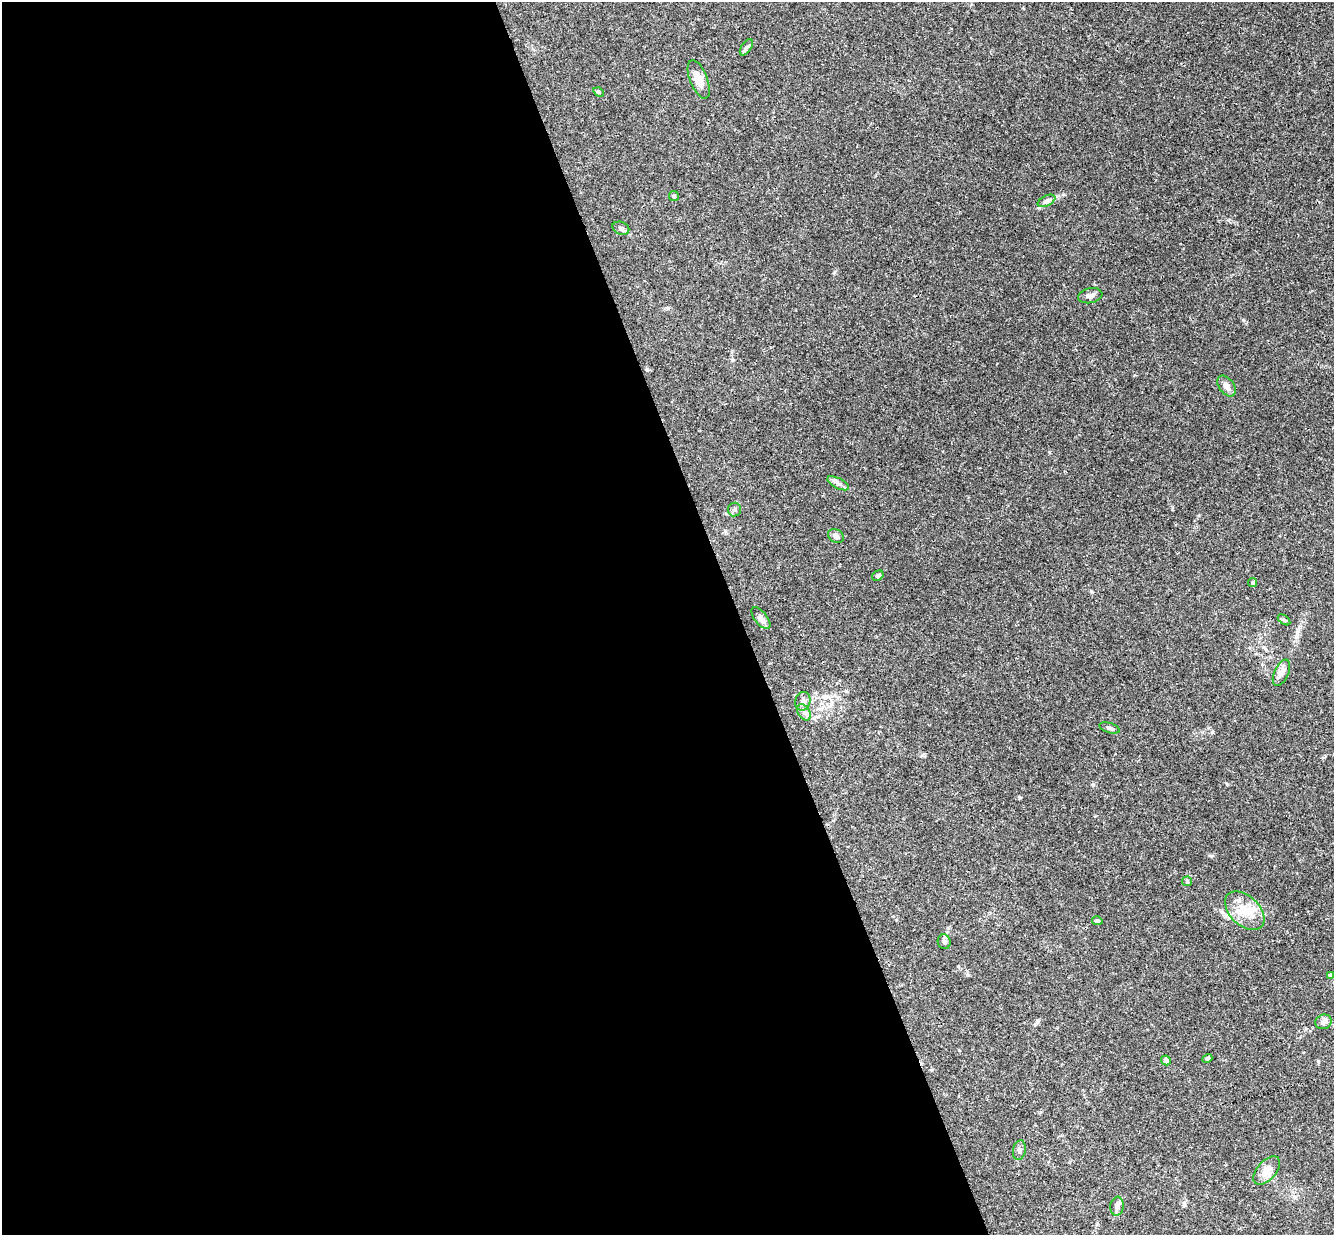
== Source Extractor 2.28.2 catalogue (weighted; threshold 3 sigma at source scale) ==
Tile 9 of 4 x 4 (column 1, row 3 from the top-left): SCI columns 57-1388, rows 1525-2757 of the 5440 x 5389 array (HDU 1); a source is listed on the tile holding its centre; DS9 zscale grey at full resolution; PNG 1336 x 1237 px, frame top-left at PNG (2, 2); each listed source drawn as its Kron ellipse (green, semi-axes under 4 px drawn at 4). Shown black and unused: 55% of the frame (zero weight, under 3 of 4 exposures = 6% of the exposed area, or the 3 px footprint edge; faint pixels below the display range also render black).
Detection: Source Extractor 2.28.2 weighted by HDU 2 'WHT'; one run over the whole footprint, this tile lists its part. Background 0.0253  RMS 0.0024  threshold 0.0108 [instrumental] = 3 sigma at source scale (4.5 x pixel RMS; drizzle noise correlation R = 1.50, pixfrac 1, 0.05/0.05 arcsec/px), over >= 5 px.
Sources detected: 31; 1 inside a brighter listed object's ellipse — not listed separately; the other 30 listed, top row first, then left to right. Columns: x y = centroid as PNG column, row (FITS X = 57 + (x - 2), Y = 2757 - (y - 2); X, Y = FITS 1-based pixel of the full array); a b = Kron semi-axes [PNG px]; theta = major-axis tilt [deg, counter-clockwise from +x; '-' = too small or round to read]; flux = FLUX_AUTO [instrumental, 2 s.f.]
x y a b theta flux
746 47 9 5 56 0.55
699 79 20 8 -68 2.8
599 92 5 4 - 0.34
674 196 5 5 - 0.3
1046 201 9 5 27 0.69
621 228 9 6 -22 0.67
1090 296 12 7 12 1.1
1227 386 12 7 -53 1.1
838 483 11 5 -27 0.79
734 510 7 7 - 0.53
836 536 8 6 -33 0.95
878 576 6 4 34 0.51
1253 583 4 4 - 0.33
761 618 13 6 -52 1.3
1284 620 7 3 -36 0.31
1281 673 14 7 65 1.2
803 701 9 7 76 1
804 712 9 6 -53 0.9
1109 728 10 5 -16 0.58
1187 881 5 5 - 0.27
1245 911 23 14 -44 4.7
1097 921 5 4 - 0.56
944 942 7 6 - 0.58
1331 975 4 4 - 0.46
1324 1022 8 7 - 0.82
1207 1058 5 3 - 0.36
1166 1060 5 4 - 0.66
1019 1150 10 6 78 0.71
1267 1171 17 9 48 2.5
1117 1206 9 6 83 1.1
Unlisted compact peaks at least as high as the median listed source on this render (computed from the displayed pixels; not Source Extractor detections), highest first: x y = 1243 320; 1093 785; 922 755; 1019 797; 1184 1203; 1211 856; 1172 509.